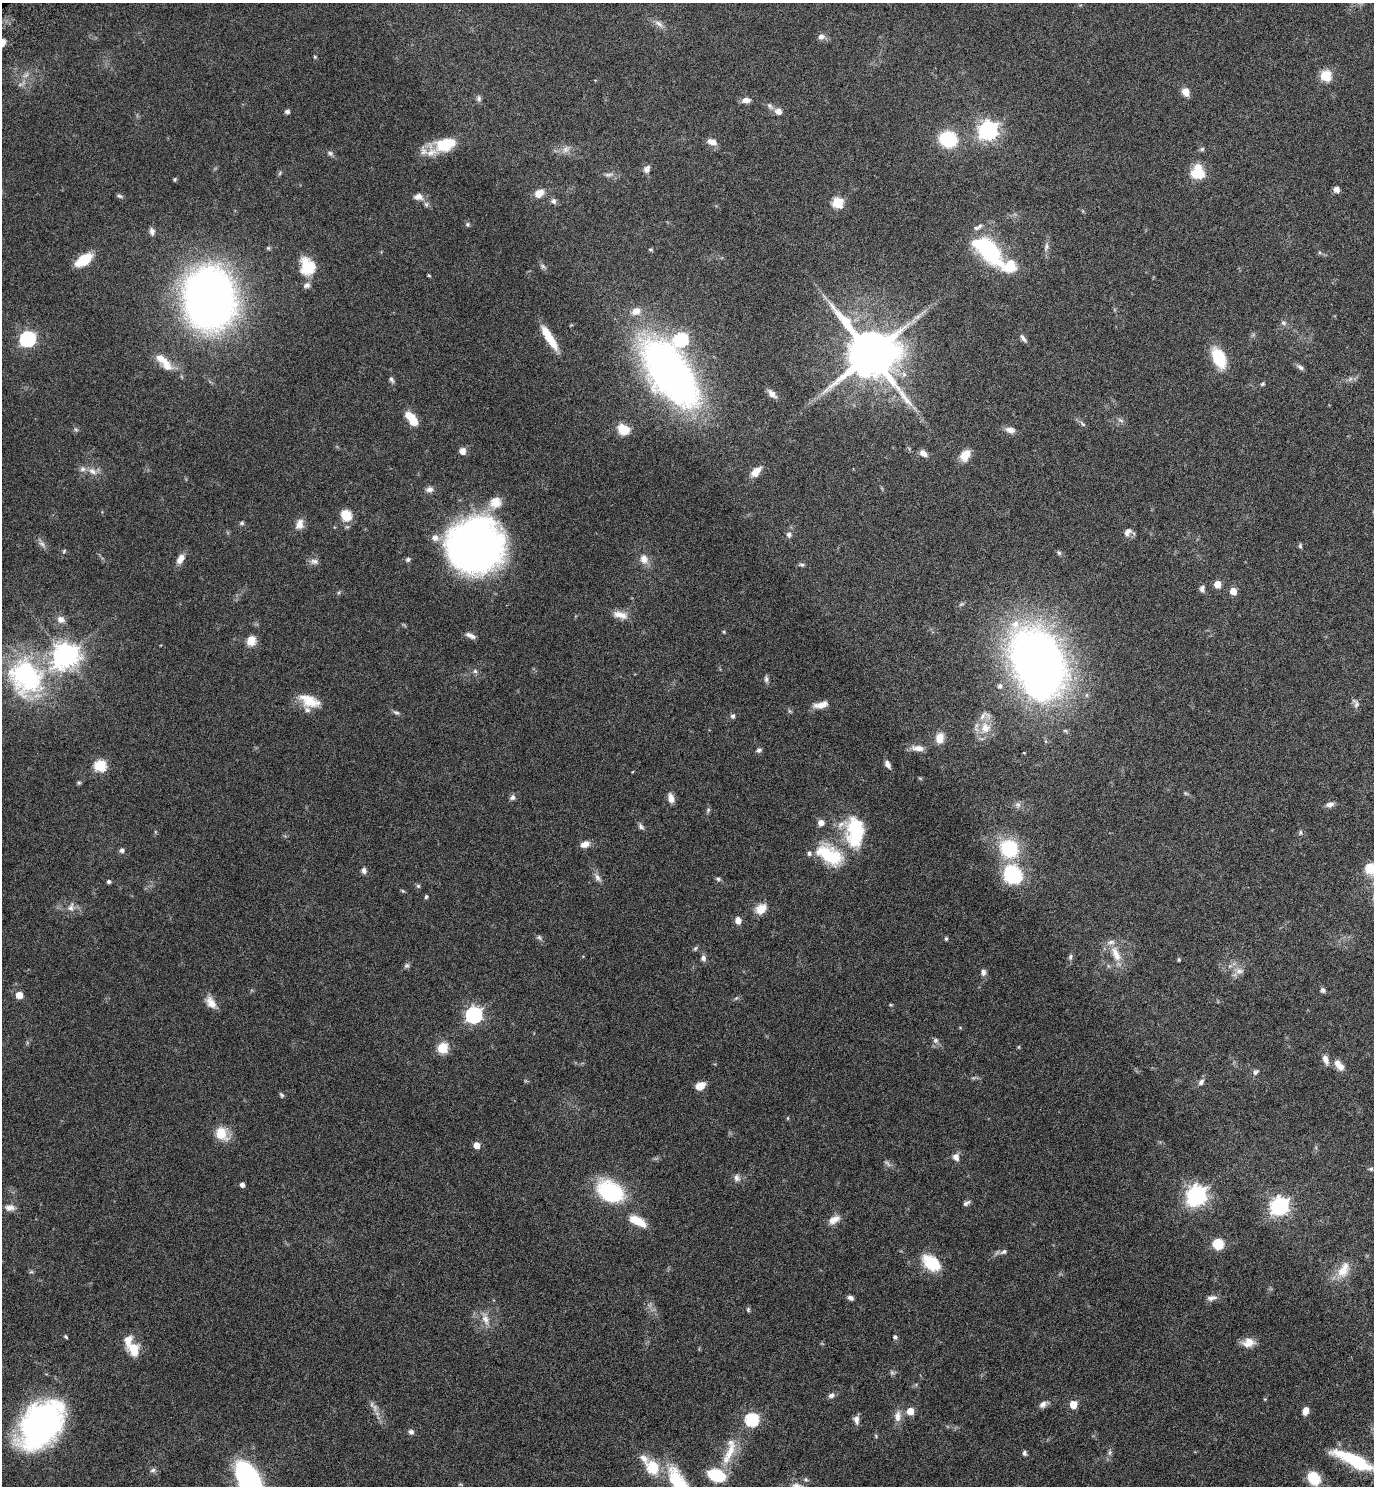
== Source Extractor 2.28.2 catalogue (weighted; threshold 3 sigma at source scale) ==
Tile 6 of 4 x 4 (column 2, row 2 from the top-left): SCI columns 1566-2937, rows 3019-4502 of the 6015 x 6033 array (HDU 1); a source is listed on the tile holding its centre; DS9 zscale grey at full resolution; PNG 1376 x 1488 px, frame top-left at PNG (2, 3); no overlay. Shown black and unused: <1% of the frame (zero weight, under 6 of 11 exposures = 3% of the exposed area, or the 3 px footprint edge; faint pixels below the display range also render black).
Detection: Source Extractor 2.28.2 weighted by HDU 2 'WHT'; one run over the whole footprint, this tile lists its part. Background 0.0415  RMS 0.0035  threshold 0.0142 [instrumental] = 3 sigma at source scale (4.09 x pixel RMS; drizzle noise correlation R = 1.36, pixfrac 0.8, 0.05/0.05 arcsec/px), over >= 5 px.
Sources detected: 234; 9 too faint to see at this stretch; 3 inside a brighter object's white glare — not listed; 19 inside a brighter listed object's ellipse — not listed separately; the other 203 listed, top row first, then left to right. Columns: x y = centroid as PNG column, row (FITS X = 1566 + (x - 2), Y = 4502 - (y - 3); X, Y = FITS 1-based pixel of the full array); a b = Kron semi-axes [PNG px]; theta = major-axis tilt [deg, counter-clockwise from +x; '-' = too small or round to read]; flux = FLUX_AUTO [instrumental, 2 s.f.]
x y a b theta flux
659 24 15 7 -35 1.7
821 37 8 7 - 1.5
315 57 5 4 - 0.36
1326 76 6 6 - 19
1186 92 8 7 - 2.9
479 98 9 7 -85 0.85
746 100 12 7 6 1.7
769 105 9 7 -46 1
778 111 9 7 -22 1.9
287 112 5 4 - 1
988 130 8 7 - 140
948 139 11 10 - 27
712 142 12 7 -18 2.1
445 144 27 15 16 11
330 153 8 6 -22 0.79
1198 168 26 12 61 6.3
647 169 10 8 61 1.3
280 173 6 4 71 0.43
608 175 12 5 8 1
175 179 5 4 - 0.4
1336 189 7 6 - 1.3
539 193 10 7 36 3.5
119 196 8 4 -18 0.61
418 197 13 9 -2 2
554 201 8 6 -74 0.94
837 203 6 6 - 20
468 224 6 6 - 0.55
152 231 10 7 -84 1.2
1046 247 12 6 77 1.3
651 249 7 3 0 0.38
988 250 34 16 -45 35
1319 252 5 3 - 0.37
83 260 16 8 33 11
306 265 27 13 -87 7.1
543 266 7 6 - 0.74
429 275 4 3 - 0.34
209 298 39 32 -88 280
636 311 12 9 25 2.8
917 317 10 5 35 1.2
1283 323 7 5 -23 0.73
549 338 31 8 -58 7.6
1023 338 11 5 -52 1.1
27 339 7 7 - 67
681 339 8 7 - 38
871 354 15 13 -39 1900
1219 358 18 11 -66 14
166 363 21 12 -57 4.4
1300 367 10 6 -33 0.93
670 374 51 26 -53 220
1350 379 7 5 45 0.73
391 380 9 5 -63 0.75
1262 384 6 4 32 0.48
772 394 14 7 -44 1.8
1121 420 10 4 -27 0.74
414 422 8 7 - 4
1082 424 10 4 -43 0.75
76 429 6 4 -2 0.48
624 429 14 11 -28 4.9
1010 430 12 7 -11 2
462 451 7 6 - 2.3
923 453 9 6 -37 1.8
965 455 13 9 59 4.1
92 471 12 8 -37 2.2
756 472 14 8 46 3.4
429 489 10 7 14 1.3
495 502 18 16 28 4.9
346 515 11 10 - 6
242 523 5 5 - 0.69
299 524 14 10 73 2.4
1128 532 13 8 51 1.7
789 534 7 6 - 0.96
42 544 10 6 -36 1.2
476 546 47 47 - 150
1300 546 6 5 - 0.52
64 551 6 4 47 0.36
1059 553 6 5 - 0.58
180 559 13 8 58 2.4
408 559 6 6 - 0.68
644 559 12 11 - 2.6
314 561 11 8 -10 1.3
802 565 7 5 -16 0.57
1217 584 5 5 - 4.7
1202 588 8 6 83 1.1
1233 591 5 5 - 5.3
620 615 21 9 -14 3
61 619 10 8 -30 1.9
724 632 5 3 - 0.31
470 636 13 5 -23 1.4
251 641 12 11 - 3.2
65 656 9 8 - 330
1038 662 75 50 -59 180
475 671 6 6 - 0.69
26 677 50 42 -58 45
766 679 9 6 -88 0.86
309 701 27 13 -22 6.7
1356 703 14 7 -63 1.1
821 705 17 7 12 3
396 712 10 5 -22 0.76
733 716 6 5 - 0.76
985 728 17 14 87 5.1
940 738 11 8 74 3.7
918 748 16 7 -6 2.4
759 750 7 5 27 0.77
1024 753 4 2 - 0.19
887 764 9 5 -62 1.6
100 766 6 6 - 23
79 783 6 4 1 0.45
512 797 8 7 - 0.93
671 798 11 6 -76 2.2
1330 804 10 7 20 1.3
1018 805 9 7 -14 1.1
708 810 6 5 - 0.55
821 823 7 6 - 1.9
641 827 9 6 -55 0.86
859 830 44 27 58 19
1301 832 6 4 -90 0.49
585 844 11 8 18 2.1
1009 848 13 12 - 24
122 850 5 5 - 1.1
809 853 5 5 - 0.89
364 871 7 6 - 1.1
1012 874 20 16 -48 22
598 878 13 6 -58 1.4
718 879 6 5 - 0.63
109 881 4 4 - 0.75
418 886 6 5 - 0.53
403 891 6 4 -44 0.36
426 897 5 4 - 0.5
71 907 14 7 78 1.7
761 909 14 10 41 3.7
738 921 9 7 -80 1.7
946 939 5 4 - 0.52
695 948 7 5 67 0.5
1116 954 24 10 -65 4.9
1070 957 9 5 77 0.72
703 958 8 7 - 1
1179 959 4 4 - 0.45
407 966 7 7 - 0.7
1239 971 12 9 4 2
983 972 9 6 88 1.1
1323 990 6 6 - 0.8
19 995 5 5 - 4.7
211 1003 16 10 -55 3.2
891 1005 6 3 -18 0.31
474 1015 7 7 - 85
960 1028 5 3 - 0.25
935 1040 7 7 - 0.9
1019 1047 5 3 - 0.28
442 1048 6 5 - 17
1325 1059 14 7 -71 2
1340 1066 11 9 -42 2.1
1256 1072 9 6 48 0.85
1201 1082 8 6 52 1.2
700 1086 9 6 28 4.1
281 1095 7 5 -62 0.53
788 1118 5 3 - 0.31
221 1134 12 10 -61 7.9
476 1145 5 5 - 3.2
956 1157 10 8 -60 1.7
1371 1169 5 5 - 0.53
737 1178 10 8 -71 1.3
242 1184 4 4 - 1.2
610 1192 24 16 -28 31
1196 1195 8 7 - 180
966 1203 10 5 32 0.84
1279 1206 7 7 - 130
10 1208 13 7 0 1.8
834 1219 16 9 30 2.6
638 1221 23 9 -29 6.1
1218 1244 10 10 - 6.7
1004 1252 10 6 19 0.99
931 1263 23 14 -38 9.4
1343 1270 24 12 64 5
850 1298 6 5 - 1.1
1212 1298 14 7 10 1.6
748 1309 7 5 -77 0.48
485 1319 19 8 -73 2.8
66 1337 5 3 - 0.4
895 1337 5 5 - 0.6
1248 1343 16 11 11 3.1
134 1349 16 11 -69 6.6
831 1395 8 6 31 1
1043 1404 9 7 45 1.4
1073 1404 5 5 - 6.7
910 1411 5 5 - 5.4
1305 1411 8 6 76 2.3
897 1416 14 8 87 2.5
856 1419 11 7 -82 1.6
752 1420 6 6 - 43
41 1425 47 31 50 90
411 1432 7 6 - 1
876 1436 6 3 -72 0.33
729 1453 42 10 66 8.4
1024 1453 7 5 -73 0.69
1110 1453 8 5 71 0.81
1354 1461 47 11 -25 18
652 1467 18 15 -53 9.2
153 1470 8 6 18 0.83
716 1475 13 8 -17 19
1314 1478 14 11 -56 6.6
806 1479 6 5 - 0.65
250 1482 32 14 -63 90
460 1484 6 4 -18 0.35
Isophote crosses this tile's border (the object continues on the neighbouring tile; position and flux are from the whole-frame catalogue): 2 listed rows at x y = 1354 1461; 250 1482